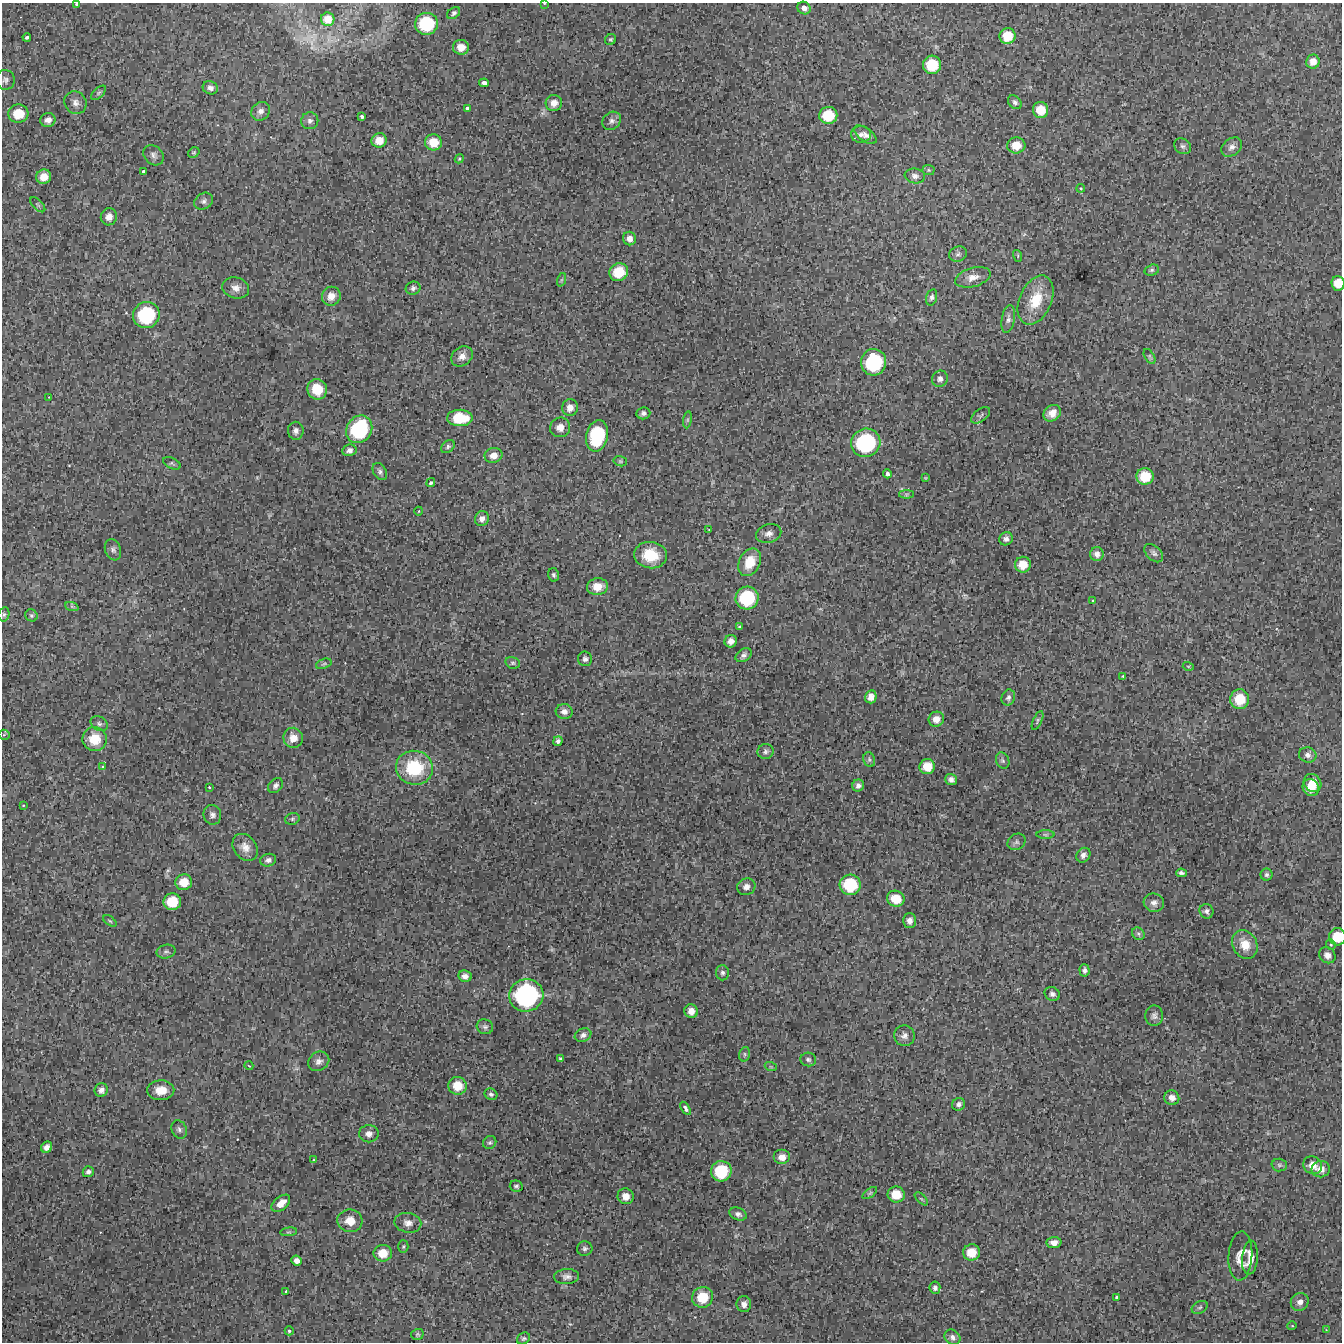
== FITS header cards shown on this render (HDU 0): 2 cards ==
NAXIS1  =                 1340 / length of data axis 1
NAXIS2  =                 1340 / length of data axis 2

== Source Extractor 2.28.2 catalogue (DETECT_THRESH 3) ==
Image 1340 x 1340 px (HDU 0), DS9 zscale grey, 1 PNG px = 1 image px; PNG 1344 x 1344 px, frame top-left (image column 1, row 1340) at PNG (2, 3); each listed source drawn as its Kron ellipse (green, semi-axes under 4 px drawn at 4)
Background 4490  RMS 300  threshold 902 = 3 sigma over >= 5 px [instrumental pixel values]
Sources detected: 230; all 230 listed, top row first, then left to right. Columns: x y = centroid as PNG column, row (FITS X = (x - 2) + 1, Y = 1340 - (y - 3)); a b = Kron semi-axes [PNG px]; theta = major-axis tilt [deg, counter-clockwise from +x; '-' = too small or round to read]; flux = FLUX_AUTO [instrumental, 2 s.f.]
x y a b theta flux
544 3 2 2 - 1.4e+04
76 4 3 3 - 2.7e+04
804 8 7 6 - 1.5e+05
454 13 7 5 42 5.4e+04
328 19 7 6 - 1.9e+05
426 24 11 11 - 1.3e+06
1008 36 8 8 - 4.2e+05
27 37 4 3 - 4.4e+04
611 39 6 5 - 3.4e+04
461 47 8 7 - 2.1e+05
1313 62 7 6 - 1.5e+05
932 65 9 9 - 6.7e+05
5 80 10 9 - 8.7e+04
484 83 5 4 - 8.2e+04
210 88 8 6 -20 8.8e+04
99 93 9 4 43 4.0e+04
1015 102 8 5 -45 5.5e+04
75 103 12 10 -54 1.3e+05
554 103 8 8 - 1.7e+05
467 108 4 3 - 5.1e+04
1041 110 8 7 - 3.6e+05
260 111 10 8 43 1.2e+05
18 114 10 9 - 4.8e+05
828 115 9 8 - 5.9e+05
362 117 4 3 - 5.0e+04
48 120 7 7 - 1.1e+05
310 121 8 8 - 8.0e+04
612 121 10 8 45 9.1e+04
861 134 10 8 0 9.2e+04
865 135 13 6 -36 1.1e+05
379 140 7 7 - 2.5e+05
433 142 8 8 - 3.6e+05
1016 145 9 8 - 2.9e+05
1183 146 9 7 -33 6.0e+04
1232 147 11 8 37 1.0e+05
194 152 6 5 - 3.0e+04
154 155 11 9 -46 9.2e+04
459 159 5 3 - 2.0e+04
929 170 6 5 - 3.5e+04
143 171 3 3 - 3.8e+04
915 176 10 7 -8 8.8e+04
44 177 7 7 - 2.5e+05
1081 188 4 3 - 2.1e+04
204 201 10 8 34 8.1e+04
38 205 9 4 -45 4.4e+04
109 217 8 8 - 1.5e+05
629 238 7 6 - 1.1e+05
958 254 9 7 17 6.1e+04
1018 256 6 3 -73 2.4e+04
1152 270 7 5 17 4.3e+04
619 272 9 9 - 5.6e+05
973 277 18 9 16 2.0e+05
561 280 7 4 71 3.2e+04
1338 283 7 6 - 3.0e+05
236 288 13 10 -15 1.5e+05
413 288 7 6 - 5.7e+04
331 296 9 9 - 2.0e+05
932 297 8 5 74 6.0e+04
1036 300 26 16 66 6.4e+05
146 315 13 13 - 1.7e+06
1008 319 14 6 80 8.2e+04
462 356 11 9 37 1.4e+05
1150 356 8 5 -60 3.8e+04
874 362 13 12 - 1.7e+06
940 379 8 7 - 8.2e+04
317 389 10 9 - 4.5e+05
49 397 4 3 - 1.4e+04
570 408 8 8 - 1.5e+05
643 413 7 6 - 6.6e+04
1052 413 9 7 38 1.6e+05
981 415 11 6 37 5.3e+04
460 418 12 8 -2 6.8e+05
688 420 8 4 82 3.8e+04
560 427 10 9 - 1.8e+05
359 429 14 12 57 1.9e+06
296 431 9 8 - 9.2e+04
597 436 16 11 78 1.7e+06
866 443 15 14 - 2.2e+06
448 446 8 5 42 4.5e+04
349 450 7 6 - 7.7e+04
494 455 9 7 12 1.5e+05
620 461 7 5 -14 3.4e+04
172 463 9 5 -25 4.0e+04
380 471 9 6 -61 6.3e+04
887 474 4 4 - 5.0e+04
1145 476 8 8 - 5.2e+05
925 478 4 3 - 1.8e+04
431 483 5 4 - 3.9e+04
906 494 7 4 0 3.2e+04
419 511 4 3 - 1.7e+04
482 519 7 6 - 1.0e+05
708 530 3 2 - 1.3e+04
769 534 13 9 14 1.3e+05
1006 539 7 6 - 8.2e+04
113 550 11 8 -69 7.4e+04
1154 553 11 7 -43 7.1e+04
1097 554 7 6 - 1.0e+05
650 555 16 13 -5 6.0e+05
750 562 15 10 62 4.5e+05
1023 565 8 8 - 3.1e+05
554 575 7 5 -75 4.6e+04
597 587 10 8 7 2.6e+05
747 598 11 11 - 1.3e+06
1093 601 4 3 - 1.9e+04
72 607 7 4 -20 3.9e+04
4 614 7 5 75 4.6e+04
31 615 6 5 - 3.6e+04
740 627 4 3 - 3.0e+04
731 641 6 6 - 1.1e+05
744 655 9 6 34 6.8e+04
585 659 7 7 - 6.3e+04
513 663 7 5 -14 4.1e+04
324 664 8 4 20 4.0e+04
1188 666 5 3 - 1.9e+04
1123 676 4 3 - 1.9e+04
871 697 6 5 - 1.3e+05
1008 697 8 6 70 6.5e+04
1240 699 10 9 - 5.3e+05
564 711 8 7 - 1.1e+05
936 719 8 7 - 1.7e+05
1038 721 10 4 65 4.0e+04
99 724 9 6 -28 6.4e+04
4 735 5 5 - 2.9e+04
293 738 10 9 - 2.4e+05
95 739 12 12 - 4.7e+05
558 741 5 4 - 6.1e+04
765 751 8 7 - 6.1e+04
1308 755 9 7 -14 8.5e+04
869 760 7 5 -71 4.1e+04
1003 761 8 6 -63 5.1e+04
927 766 8 7 - 3.2e+05
103 767 4 3 - 2.2e+04
414 768 18 17 - 1.2e+06
951 779 6 5 - 7.7e+04
1313 783 9 8 - 2.8e+05
275 786 8 6 47 7.1e+04
858 786 6 6 - 6.9e+04
209 787 3 2 - 2.1e+04
1311 788 9 8 - 3.1e+05
23 805 4 2 - 1.6e+04
212 815 10 9 - 8.8e+04
292 819 7 5 16 4.2e+04
1045 835 9 4 0 4.1e+04
1016 842 9 7 32 6.5e+04
245 847 15 11 -51 1.9e+05
1083 855 8 6 49 8.3e+04
268 860 8 6 12 7.5e+04
1181 873 5 4 - 5.1e+04
1266 875 6 6 - 5.1e+04
184 882 8 8 - 3.1e+05
850 885 10 10 - 9.6e+05
746 887 9 8 - 1.1e+05
896 899 9 8 - 4.0e+05
172 902 9 8 - 5.5e+05
1154 903 10 9 - 9.4e+04
1206 911 7 6 - 5.9e+04
110 921 8 4 -35 3.1e+04
909 921 7 6 - 9.8e+04
1138 934 7 5 -45 4.4e+04
1337 937 9 8 - 4.5e+05
1245 944 15 12 -61 3.3e+05
1331 945 5 4 - 2.6e+04
166 952 10 6 13 5.6e+04
1327 955 9 7 -40 1.3e+05
1085 970 6 5 - 6.0e+04
722 973 7 6 - 5.6e+04
465 976 7 5 -10 1.0e+05
1052 994 8 6 -32 6.8e+04
526 995 17 16 - 3.5e+06
691 1011 7 6 - 1.5e+05
1154 1016 10 9 - 8.6e+04
485 1027 8 7 - 5.8e+04
583 1035 8 6 21 7.2e+04
904 1036 10 10 - 1.0e+05
745 1054 7 5 75 4.7e+04
560 1058 3 3 - 3.1e+04
808 1059 8 7 - 5.7e+04
319 1061 11 9 33 1.1e+05
249 1066 4 3 - 1.5e+04
771 1067 6 4 -18 2.5e+04
457 1086 9 9 - 3.9e+05
101 1090 7 6 - 9.0e+04
161 1090 13 10 1 2.8e+05
491 1094 7 5 -28 5.2e+04
1172 1098 7 7 - 1.2e+05
959 1104 7 6 - 6.6e+04
686 1108 7 4 -57 6.7e+04
179 1130 10 7 -66 7.1e+04
369 1134 9 8 - 1.2e+05
490 1142 7 6 - 4.3e+04
47 1147 6 5 - 9.6e+04
782 1157 8 7 - 1.6e+05
314 1160 4 3 - 1.9e+04
1279 1165 7 6 - 4.3e+04
1313 1165 9 8 - 2.1e+05
1321 1169 9 8 - 1.4e+05
721 1171 10 10 - 9.1e+05
88 1172 6 5 - 5.7e+04
516 1186 6 5 - 4.2e+04
870 1193 8 4 36 3.4e+04
896 1195 8 8 - 3.8e+05
626 1196 8 8 - 1.8e+05
921 1199 8 3 -45 2.7e+04
281 1203 11 6 40 1.9e+05
738 1214 9 6 -22 7.2e+04
350 1221 12 11 - 3.0e+05
408 1223 13 10 -10 1.5e+05
289 1232 8 3 5 3.2e+04
1054 1243 7 5 2 1.2e+05
403 1247 6 5 - 3.2e+04
585 1249 7 7 - 5.9e+04
971 1252 8 8 - 3.6e+05
383 1253 9 8 - 3.3e+05
1240 1256 24 12 87 2.5e+05
1250 1258 17 8 85 2.1e+05
297 1261 5 5 - 1.1e+05
567 1277 12 7 3 9.2e+04
935 1288 6 5 - 5.8e+04
286 1291 4 4 - 2.3e+04
703 1297 10 10 - 5.7e+05
1117 1297 3 3 - 2.3e+04
1300 1302 9 8 - 1.2e+05
744 1304 8 7 - 1.1e+05
1200 1307 8 5 30 5.0e+04
1292 1326 4 4 - 2.0e+04
1326 1330 4 4 - 1.5e+04
289 1331 4 4 - 3.4e+04
417 1334 6 5 - 3.3e+04
952 1337 8 7 - 7.8e+04
523 1338 7 5 33 3.4e+04
At the frame edge (FLAGS 8, measured only in part): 4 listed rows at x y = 544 3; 76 4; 1338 283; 1337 937